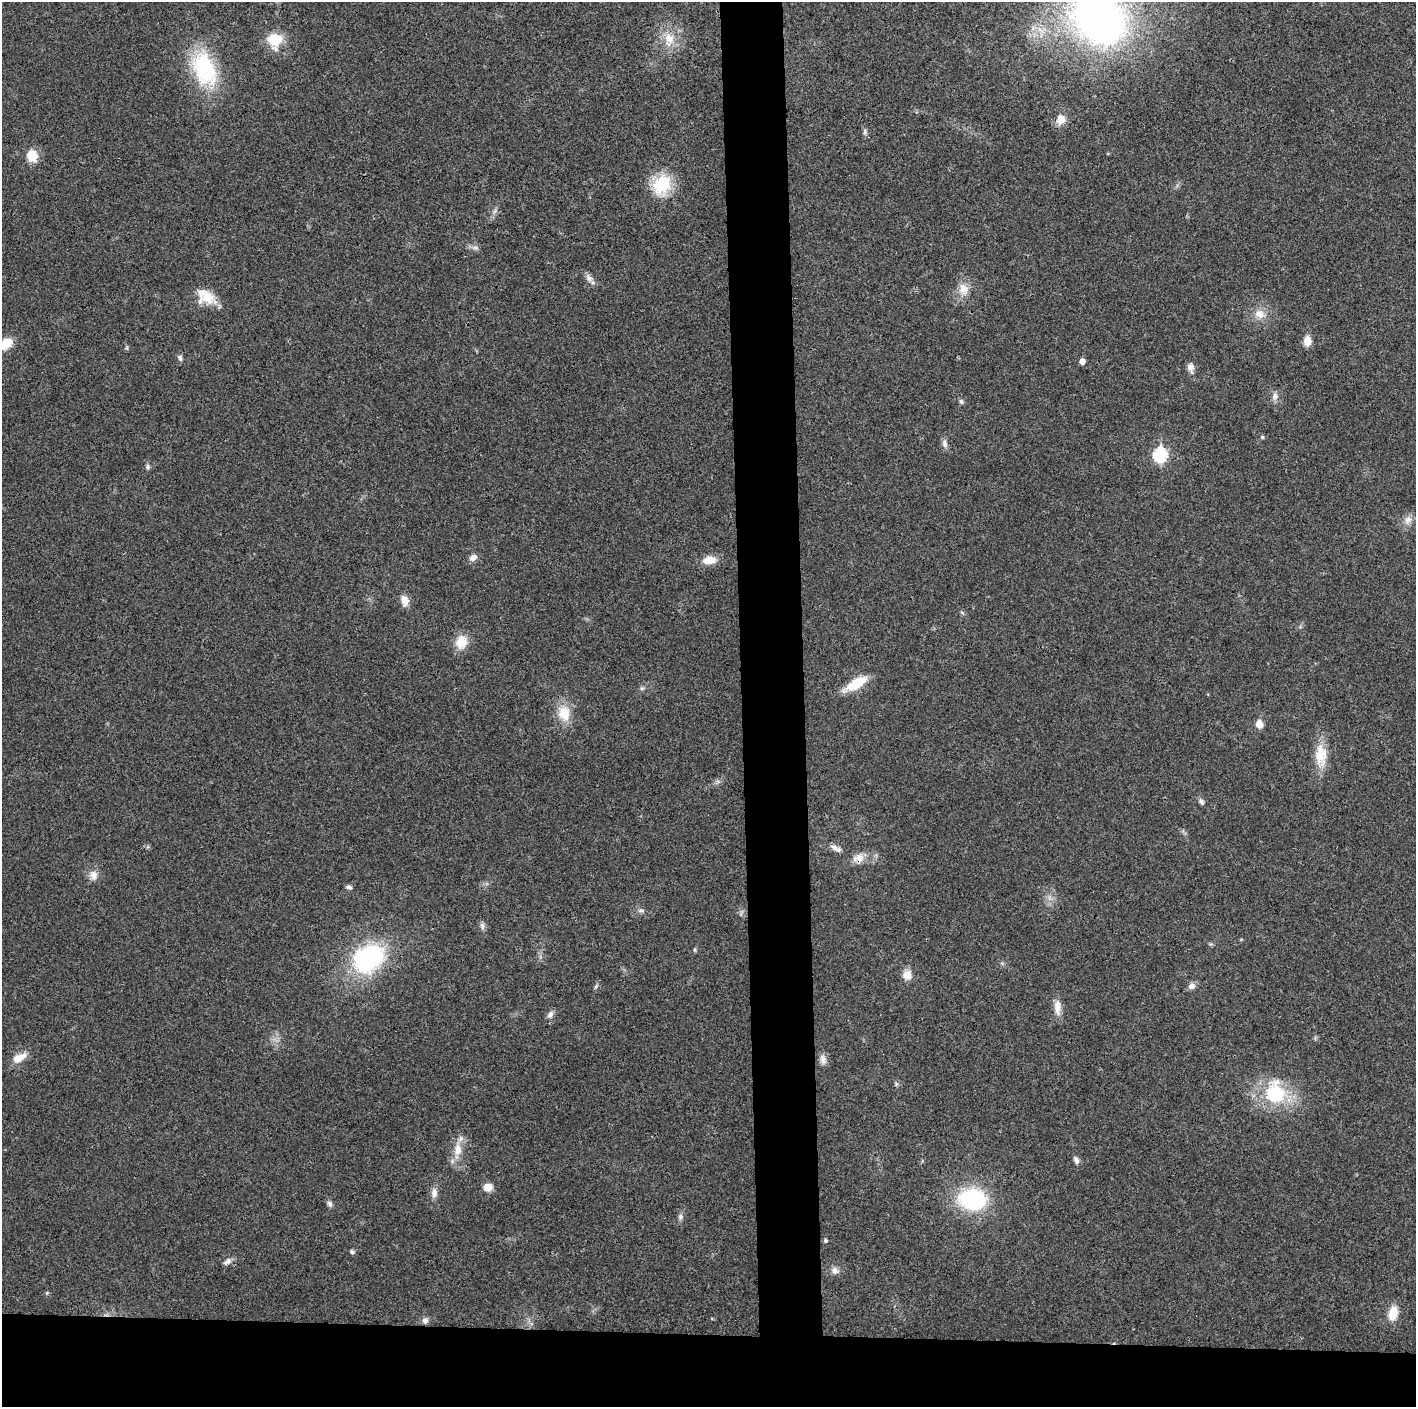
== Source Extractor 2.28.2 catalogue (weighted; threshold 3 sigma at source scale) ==
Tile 8 of 3 x 3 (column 2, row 3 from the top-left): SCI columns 1414-2827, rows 6-1410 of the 4241 x 4224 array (HDU 1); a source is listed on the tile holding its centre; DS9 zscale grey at full resolution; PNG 1418 x 1409 px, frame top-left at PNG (2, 2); no overlay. Shown black and unused: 9% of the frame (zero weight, under 3 of 4 exposures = <1% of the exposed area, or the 3 px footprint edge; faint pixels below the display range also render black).
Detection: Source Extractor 2.28.2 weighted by HDU 2 'WHT'; one run over the whole footprint, this tile lists its part. Background 0.0194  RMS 0.0039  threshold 0.0175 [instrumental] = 3 sigma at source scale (4.5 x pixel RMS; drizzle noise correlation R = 1.50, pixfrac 1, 0.05/0.05 arcsec/px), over >= 5 px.
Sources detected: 67; all 67 listed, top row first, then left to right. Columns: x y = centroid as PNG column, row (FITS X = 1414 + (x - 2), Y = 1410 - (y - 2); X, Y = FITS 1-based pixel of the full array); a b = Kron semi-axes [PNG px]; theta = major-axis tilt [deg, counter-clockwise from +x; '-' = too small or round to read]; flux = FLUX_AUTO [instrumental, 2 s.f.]
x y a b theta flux
1099 18 56 46 -51 190
669 39 23 14 86 7.8
274 40 20 18 -86 9.6
205 69 34 20 -69 39
1061 119 11 9 66 4.1
865 132 8 5 -77 0.94
32 156 13 11 -67 6.9
662 185 20 16 55 19
495 211 7 4 71 0.91
475 247 7 4 -1 0.94
589 278 12 7 -59 1.9
964 289 17 13 -73 5.1
206 297 25 16 -27 8.2
1260 314 14 11 -26 4.2
1307 341 9 7 90 4.3
5 344 13 8 35 9
180 358 8 6 -64 1
1082 361 5 5 - 2.6
1190 367 11 8 -80 2.3
1275 396 11 8 71 1.9
961 401 7 6 - 0.86
1262 437 5 4 - 0.59
945 444 12 7 -73 1.6
1160 455 7 6 - 48
148 467 7 6 - 0.89
1408 520 11 9 44 2.6
473 557 9 7 30 2.1
709 560 17 9 7 4.9
404 600 12 8 -69 3.6
962 612 6 4 -20 0.54
461 642 16 13 66 6.5
856 684 27 10 31 11
642 688 6 4 18 0.66
564 713 19 15 -77 8.3
1259 724 8 7 - 3.5
1321 755 31 15 -87 9
1201 801 8 6 -60 1.2
836 848 18 6 -27 2
859 858 16 11 10 4
94 875 14 11 -78 3
349 887 7 6 - 1
641 910 9 4 0 0.89
482 926 10 5 -78 1.3
695 950 6 4 -71 0.45
368 959 25 19 27 68
907 975 11 11 - 4
596 986 7 4 47 0.64
1191 986 9 8 - 1.8
1057 1007 21 8 -86 3.9
550 1014 10 7 48 1.5
19 1058 18 9 26 4.7
823 1059 14 8 -82 2.1
896 1084 6 5 - 0.65
1275 1093 28 23 -84 25
458 1150 19 10 86 5.6
1076 1160 11 6 -66 1.5
488 1187 10 9 - 3.2
434 1193 13 8 87 2.4
972 1199 24 17 -4 43
330 1204 8 6 -46 1.1
680 1217 8 6 -75 1.1
825 1240 5 4 - 0.78
352 1252 5 5 - 1
227 1262 12 6 35 1.6
835 1271 10 9 - 2
1393 1313 15 9 77 7.1
425 1320 8 8 - 1.5
Overlapping masked pixels (flux is a lower limit): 1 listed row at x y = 859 858
Isophote crosses this tile's border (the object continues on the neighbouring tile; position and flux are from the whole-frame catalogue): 2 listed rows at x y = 1099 18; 5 344